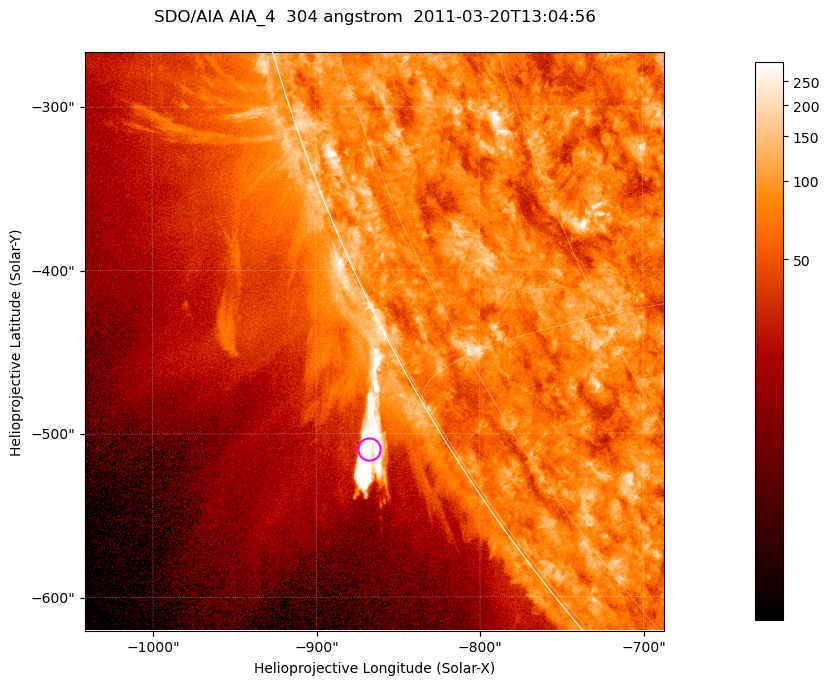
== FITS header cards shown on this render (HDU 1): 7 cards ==
TELESCOP= 'SDO/AIA '           / For AIA: SDO/AIA
INSTRUME= 'AIA_4   '           / For AIA: AIA_ATA1, AIA_ATA2, AIA_ATA3 or AIA_AT
WAVELNTH=                  304 / [angstrom] Wavelength
WAVEUNIT= 'angstrom'           / Wavelength unit: angstrom
DATE-OBS= '2011-03-20T13:04:56.123' / [ISO] Date when observation started; ISO 8
CTYPE1  = 'HPLN-TAN'           / CTYPE1; Typically HPLN
CTYPE2  = 'HPLT-TAN'           / CTYPE2; Typically HPLT

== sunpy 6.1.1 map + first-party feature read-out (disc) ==
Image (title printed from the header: SDO/AIA AIA_4  304 angstrom  2011-03-20T13:04:56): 590 x 590 px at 0.6 arcsec/px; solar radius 964 arcsec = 1606 px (partial field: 2.0% of the solar disc is inside the frame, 45% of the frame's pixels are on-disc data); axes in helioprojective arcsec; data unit not stated in the header (colour bar unlabelled)
Orientation: roll -0.132 deg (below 1 deg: not rotated)
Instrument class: DISC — disc imager (sunpy class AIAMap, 304 A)
Bright regions (active regions / flare kernels): reference = the on-disc median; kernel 5 px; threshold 5 sigma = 117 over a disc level ~77.6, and >= 1.15x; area >= 348 px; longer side >= 7 px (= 4.2 arcsec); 0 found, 0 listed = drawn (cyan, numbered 1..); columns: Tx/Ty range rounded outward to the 2 arcsec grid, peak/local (2 s.f.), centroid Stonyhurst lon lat
Off-limb structures (1.02-1.3 R_sun): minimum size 174 px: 5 found; the strongest spans PA ~120 deg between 1.02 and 1.07 R_sun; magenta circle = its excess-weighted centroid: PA ~120 deg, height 1.04 R_sun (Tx ~-868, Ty ~-510 arcsec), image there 6.2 x the reference